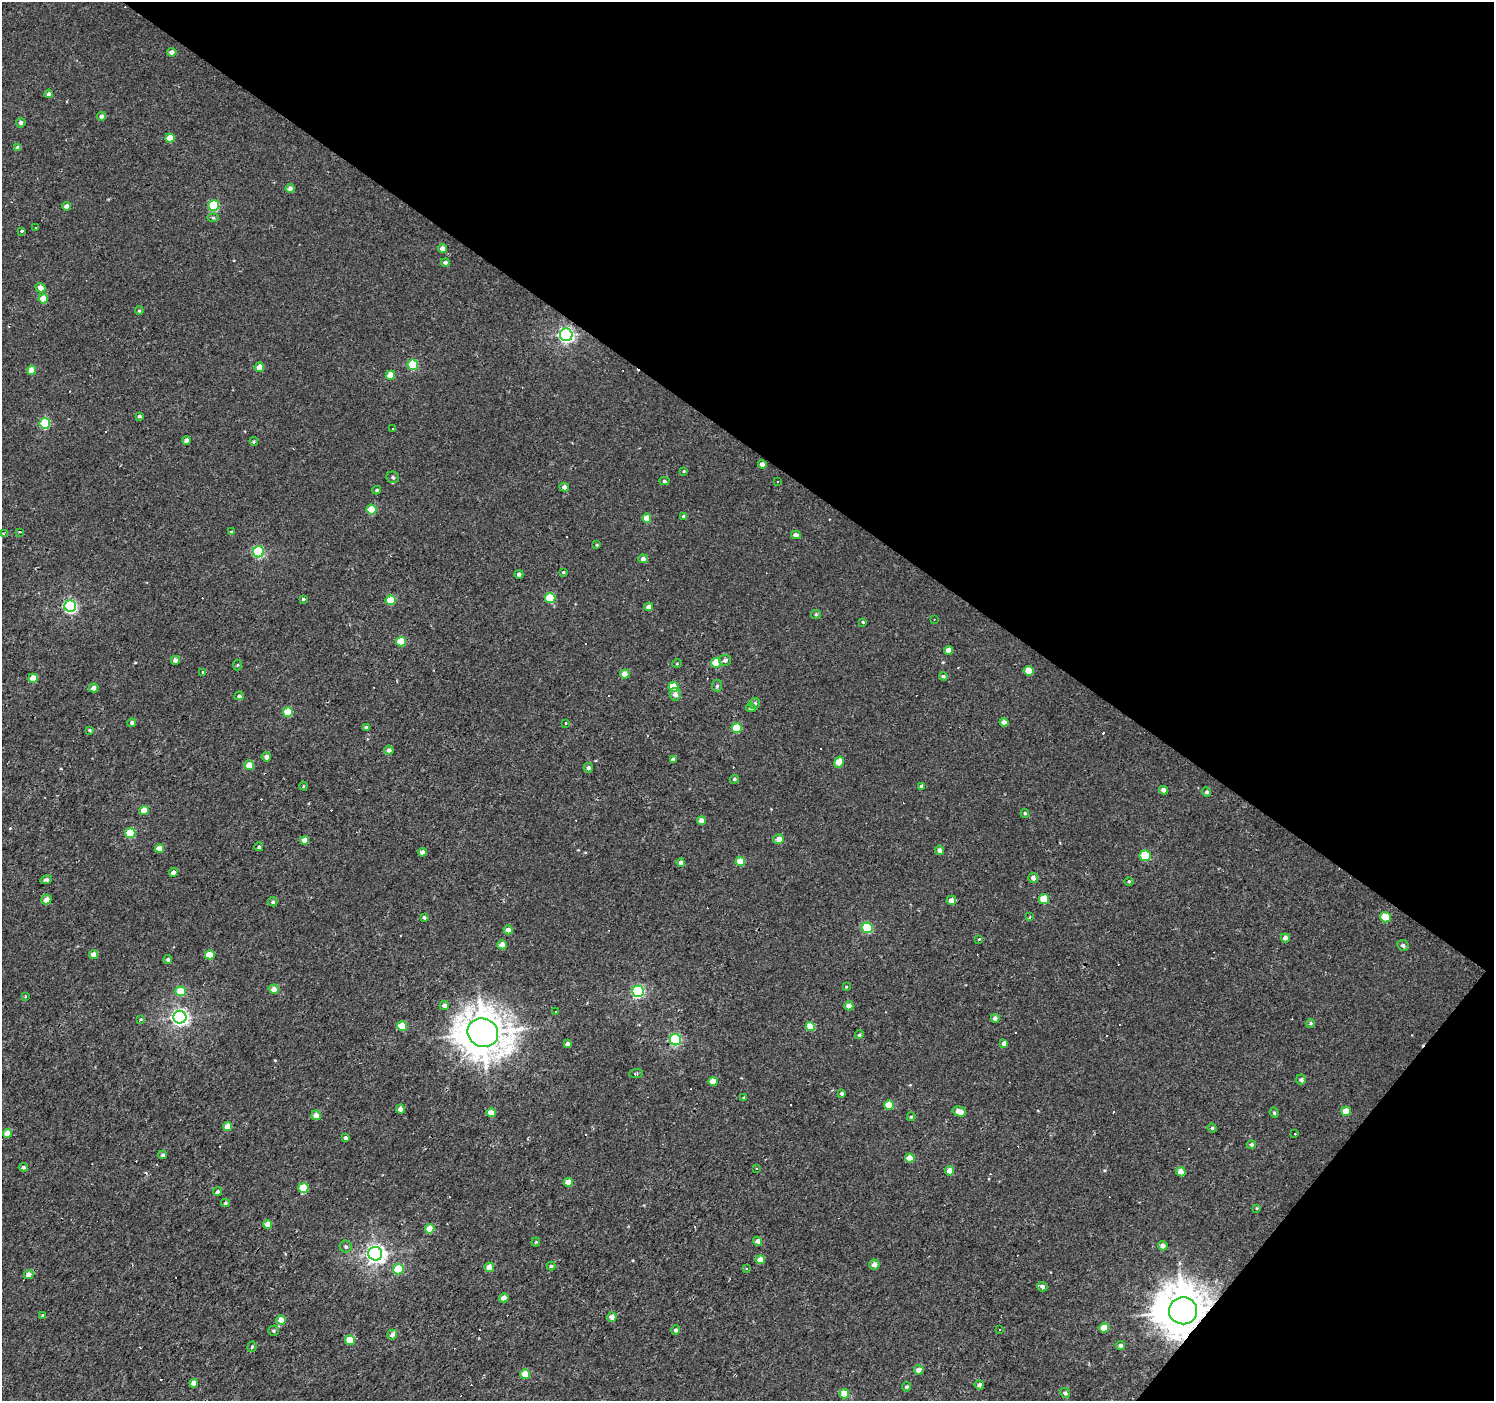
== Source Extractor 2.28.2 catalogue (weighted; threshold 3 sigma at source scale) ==
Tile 8 of 4 x 4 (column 4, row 2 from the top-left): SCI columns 4477-5968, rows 2971-4369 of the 5971 x 6007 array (HDU 1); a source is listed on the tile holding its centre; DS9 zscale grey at full resolution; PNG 1496 x 1403 px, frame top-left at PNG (2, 2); each listed source drawn as its Kron ellipse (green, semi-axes under 4 px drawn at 4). Shown black and unused: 36% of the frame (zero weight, under 2 of 3 exposures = <1% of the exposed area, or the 3 px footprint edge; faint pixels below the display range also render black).
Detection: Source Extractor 2.28.2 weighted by HDU 2 'WHT'; one run over the whole footprint, this tile lists its part. Background 0.00425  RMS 0.0033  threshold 0.0147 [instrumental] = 3 sigma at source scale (4.5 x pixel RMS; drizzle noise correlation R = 1.50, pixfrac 1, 0.0396/0.0396 arcsec/px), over >= 5 px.
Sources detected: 260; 52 cosmic-ray / hot-pixel residue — neither listed nor drawn; the other 208 listed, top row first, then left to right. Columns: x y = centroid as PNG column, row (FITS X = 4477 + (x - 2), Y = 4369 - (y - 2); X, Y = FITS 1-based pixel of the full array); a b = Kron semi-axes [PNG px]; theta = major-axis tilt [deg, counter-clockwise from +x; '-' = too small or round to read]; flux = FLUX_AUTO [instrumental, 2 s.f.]
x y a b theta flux
172 52 5 4 - 1.5
49 94 4 4 - 0.95
101 116 4 4 - 1.2
21 123 5 5 - 0.93
170 138 5 4 - 4.3
18 147 4 3 - 1.2
290 189 4 4 - 2.1
214 205 5 5 - 18
66 206 4 4 - 1.4
213 217 5 3 - 0.42
35 228 3 3 - 1
22 231 3 3 - 4.9
442 249 5 4 - 2.1
445 262 4 4 - 0.93
40 288 5 4 - 2.2
43 299 4 4 - 5
139 311 4 3 - 0.38
566 335 6 6 - 87
413 365 5 5 - 16
259 367 5 5 - 2.9
31 370 4 4 - 4.5
390 375 4 4 - 4.4
139 416 4 3 - 0.53
45 423 5 5 - 15
392 428 3 3 - 0.39
187 440 4 4 - 1.7
254 441 4 4 - 0.41
762 464 4 4 - 1.4
684 471 3 3 - 0.28
393 477 6 5 - 0.81
664 481 5 4 - 0.58
778 482 3 3 - 0.35
564 487 5 4 - 1.3
377 490 4 3 - 0.51
371 509 5 5 - 7.7
684 516 4 4 - 0.89
647 518 5 4 - 3.7
19 532 3 2 - 0.3
231 532 4 3 - 0.26
3 534 4 3 - 0.34
796 535 5 4 - 1.4
597 545 3 3 - 0.28
258 552 5 5 - 29
643 559 5 4 - 1.3
563 572 3 3 - 0.36
519 574 4 4 - 0.96
550 598 5 5 - 11
303 599 3 3 - 0.4
391 600 5 4 - 8.8
70 606 6 6 - 52
649 607 4 4 - 2.2
816 614 5 4 - 0.39
934 619 3 2 - 0.3
863 622 3 3 - 0.36
401 642 5 4 - 8
949 650 4 4 - 3
175 660 4 4 - 1.3
725 660 6 5 - 1
677 663 5 3 - 0.27
716 663 5 5 - 7.3
237 665 5 3 - 0.29
1029 671 5 4 - 5.3
203 673 3 3 - 1.1
625 674 4 4 - 3.7
943 676 4 3 - 0.59
33 678 5 4 - 4.7
717 686 6 5 - 0.6
673 687 5 5 - 8.2
93 688 5 4 - 1.9
675 694 6 5 - 1.5
239 696 5 4 - 0.73
755 704 6 5 - 0.87
751 708 5 4 - 0.73
288 712 5 5 - 9.6
1004 722 4 4 - 1.5
132 723 4 4 - 0.77
566 723 3 3 - 0.92
366 727 4 3 - 0.56
737 728 5 5 - 9.7
90 730 4 3 - 0.36
389 750 5 4 - 1.4
266 757 5 4 - 1.5
673 759 4 4 - 1.1
839 762 5 5 - 5
249 765 5 4 - 4.2
588 768 5 5 - 0.92
734 779 4 4 - 0.45
303 786 4 3 - 0.23
921 786 4 4 - 0.92
1163 790 4 4 - 1.6
1207 792 4 4 - 0.7
144 810 4 4 - 4.5
1025 813 4 3 - 0.42
701 821 4 4 - 2.3
130 833 5 5 - 11
779 839 5 5 - 2.6
305 840 4 4 - 3.1
259 847 4 4 - 0.51
159 848 4 4 - 3
939 850 4 4 - 1.3
422 852 4 4 - 1.4
1145 856 5 5 - 15
740 861 5 4 - 5.8
681 863 4 4 - 0.92
173 872 4 4 - 1.3
1033 878 5 5 - 1.5
46 880 6 4 16 0.75
1129 881 5 3 - 0.34
1044 899 5 5 - 7.5
46 900 5 4 - 2.2
951 900 5 4 - 2.2
273 902 5 4 - 0.6
424 917 4 3 - 0.57
1029 917 3 3 - 0.72
1385 917 5 5 - 8.1
867 928 5 5 - 20
508 930 5 4 - 2.4
1285 938 4 4 - 1.6
979 939 3 3 - 2.6
502 945 5 4 - 3.5
1403 945 6 5 - 0.75
93 954 5 4 - 2.2
210 955 5 4 - 6
168 959 4 4 - 0.62
846 987 3 3 - 0.27
274 989 5 4 - 2.4
180 991 5 5 - 6.5
638 991 6 5 - 41
25 997 3 3 - 1
444 1005 5 4 - 1.4
849 1006 4 4 - 2.8
555 1012 3 2 - 0.56
180 1017 6 6 - 110
995 1018 4 4 - 1.3
141 1019 4 3 - 0.3
1311 1023 4 4 - 0.51
402 1026 5 4 - 6.5
810 1027 5 4 - 6
483 1033 15 14 - 900
859 1035 5 4 - 0.55
675 1040 5 5 - 33
1004 1043 4 4 - 1.5
568 1044 4 4 - 1.5
636 1074 7 3 5 0.4
1301 1080 5 4 - 0.71
713 1081 5 4 - 3.5
842 1093 3 3 - 0.67
744 1098 3 3 - 0.38
889 1105 5 4 - 5.8
400 1109 4 4 - 2
959 1111 7 5 -15 3.4
1346 1111 5 4 - 4.3
491 1113 4 4 - 3.7
1274 1113 5 4 - 0.48
316 1115 5 4 - 2.9
911 1117 4 4 - 0.4
228 1127 4 4 - 3.9
1212 1128 4 4 - 0.37
7 1133 4 4 - 4
1295 1134 3 2 - 0.43
346 1138 4 3 - 0.94
1251 1145 5 4 - 0.76
163 1155 4 4 - 0.66
910 1158 5 4 - 5.5
23 1167 4 4 - 0.76
757 1168 3 2 - 0.28
949 1171 5 4 - 2.7
1181 1172 5 4 - 3.1
568 1182 4 4 - 3.3
303 1188 5 5 - 11
217 1192 5 4 - 0.78
225 1203 4 3 - 0.52
1257 1208 4 3 - 0.27
268 1224 4 4 - 2.6
430 1229 5 4 - 4.6
758 1241 4 4 - 2
536 1242 4 4 - 0.34
346 1246 6 6 - 0.72
1163 1246 5 4 - 1.6
375 1254 7 6 - 150
760 1260 5 4 - 3.5
874 1265 5 5 - 1.7
551 1266 4 4 - 0.49
489 1267 5 5 - 3.3
398 1269 5 5 - 8.2
746 1269 3 3 - 0.85
29 1275 5 4 - 2.2
1042 1287 5 4 - 1.1
504 1298 5 4 - 2.1
1183 1311 14 13 - 1100
43 1315 4 2 - 0.24
612 1317 5 4 - 2.2
281 1320 4 4 - 3.7
1104 1328 5 5 - 4.8
676 1330 5 4 - 0.84
1000 1330 3 3 - 0.74
274 1331 5 5 - 0.57
392 1335 5 5 - 1.6
350 1340 5 5 - 8.5
1120 1345 4 4 - 0.71
252 1347 5 4 - 0.59
919 1370 5 4 - 2.5
525 1374 5 4 - 6
194 1383 4 4 - 2.1
979 1385 4 4 - 0.91
906 1387 4 4 - 0.64
1065 1393 5 4 - 0.9
844 1394 5 4 - 5.4
Overlapping masked pixels (flux is a lower limit): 1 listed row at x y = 1183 1311